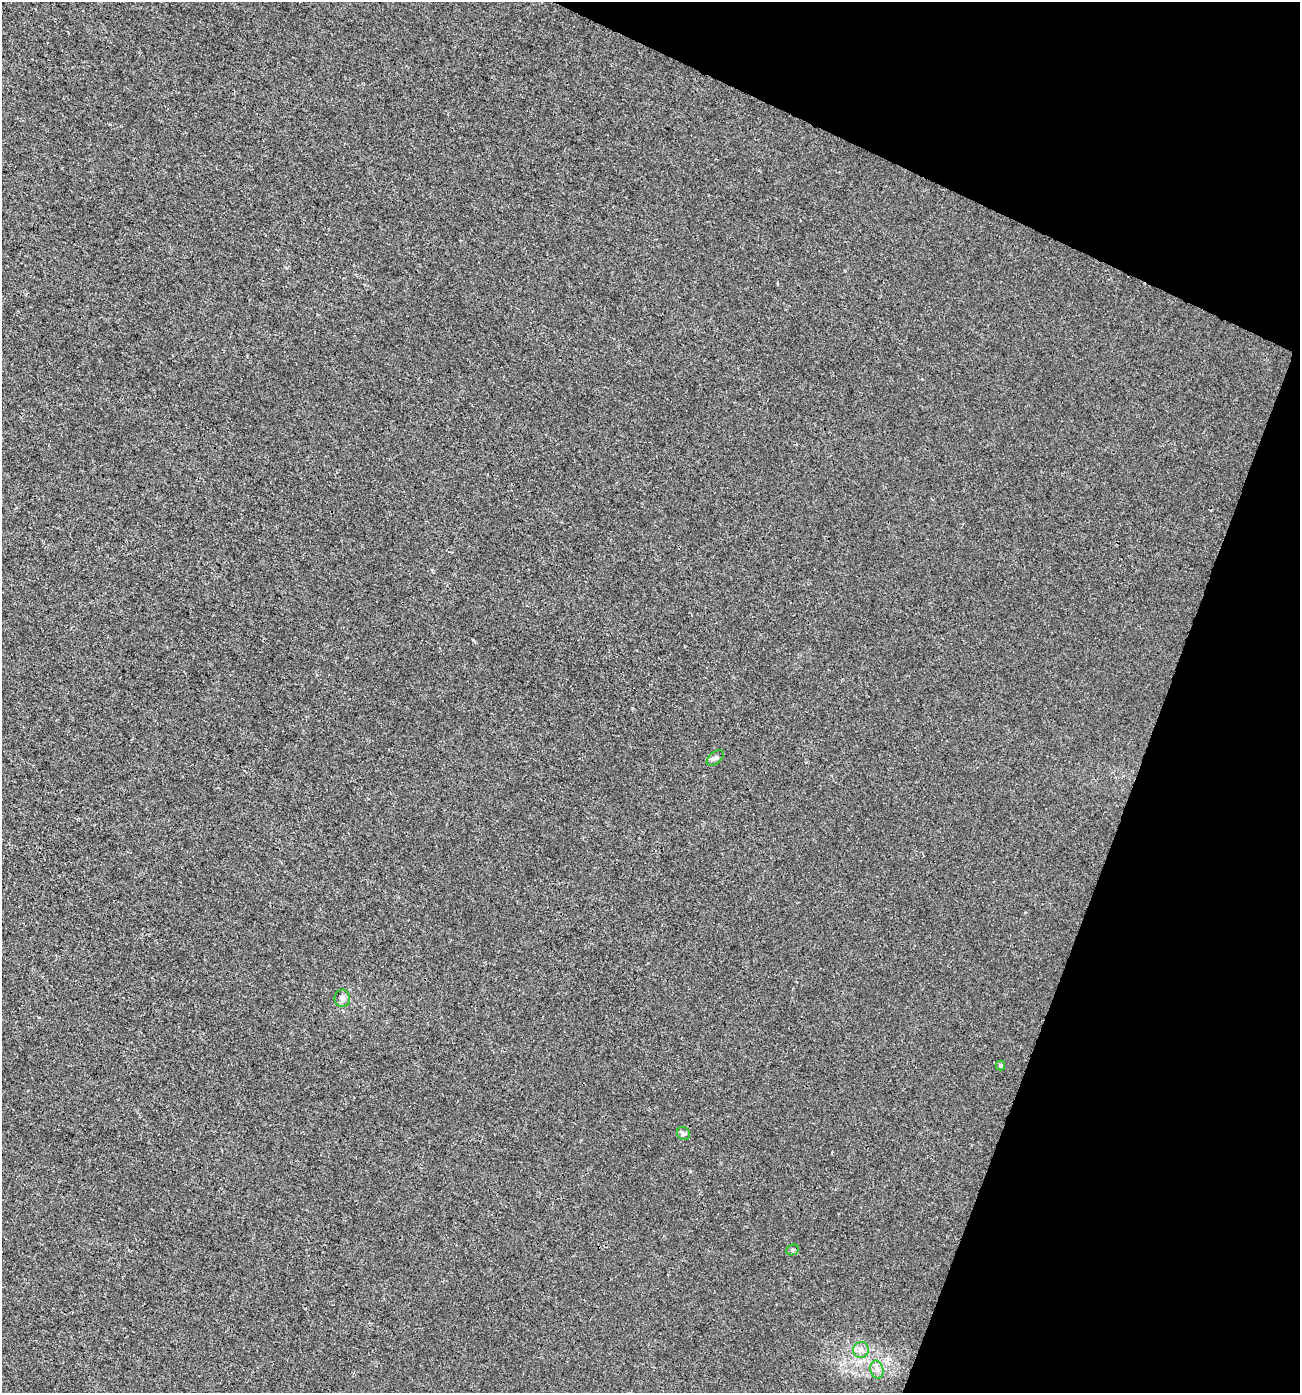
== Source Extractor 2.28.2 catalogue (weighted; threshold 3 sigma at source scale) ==
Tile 8 of 4 x 4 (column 4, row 2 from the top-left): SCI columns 4166-5463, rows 2821-4211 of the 5783 x 5630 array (HDU 1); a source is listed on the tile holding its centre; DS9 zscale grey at full resolution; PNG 1302 x 1395 px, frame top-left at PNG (2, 2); each listed source drawn as its Kron ellipse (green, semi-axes under 4 px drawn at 4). Shown black and unused: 19% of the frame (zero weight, under 3 of 4 exposures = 4% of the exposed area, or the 3 px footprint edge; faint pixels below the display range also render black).
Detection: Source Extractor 2.28.2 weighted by HDU 2 'WHT'; one run over the whole footprint, this tile lists its part. Background 0.00112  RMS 0.0027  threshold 0.0123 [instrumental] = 3 sigma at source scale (4.5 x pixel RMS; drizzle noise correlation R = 1.50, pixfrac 1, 0.0396/0.0396 arcsec/px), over >= 5 px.
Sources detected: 7; all 7 listed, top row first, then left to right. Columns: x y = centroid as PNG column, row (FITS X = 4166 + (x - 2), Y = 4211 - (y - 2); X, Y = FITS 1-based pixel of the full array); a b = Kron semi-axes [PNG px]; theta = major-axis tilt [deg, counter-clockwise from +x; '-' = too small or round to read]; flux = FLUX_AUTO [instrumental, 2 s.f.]
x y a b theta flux
715 758 10 5 39 0.8
342 998 8 7 - 1.2
1000 1065 5 5 - 0.48
683 1133 7 6 - 0.65
793 1250 6 5 - 0.51
861 1350 8 8 - 1.2
877 1370 9 6 -77 1.2